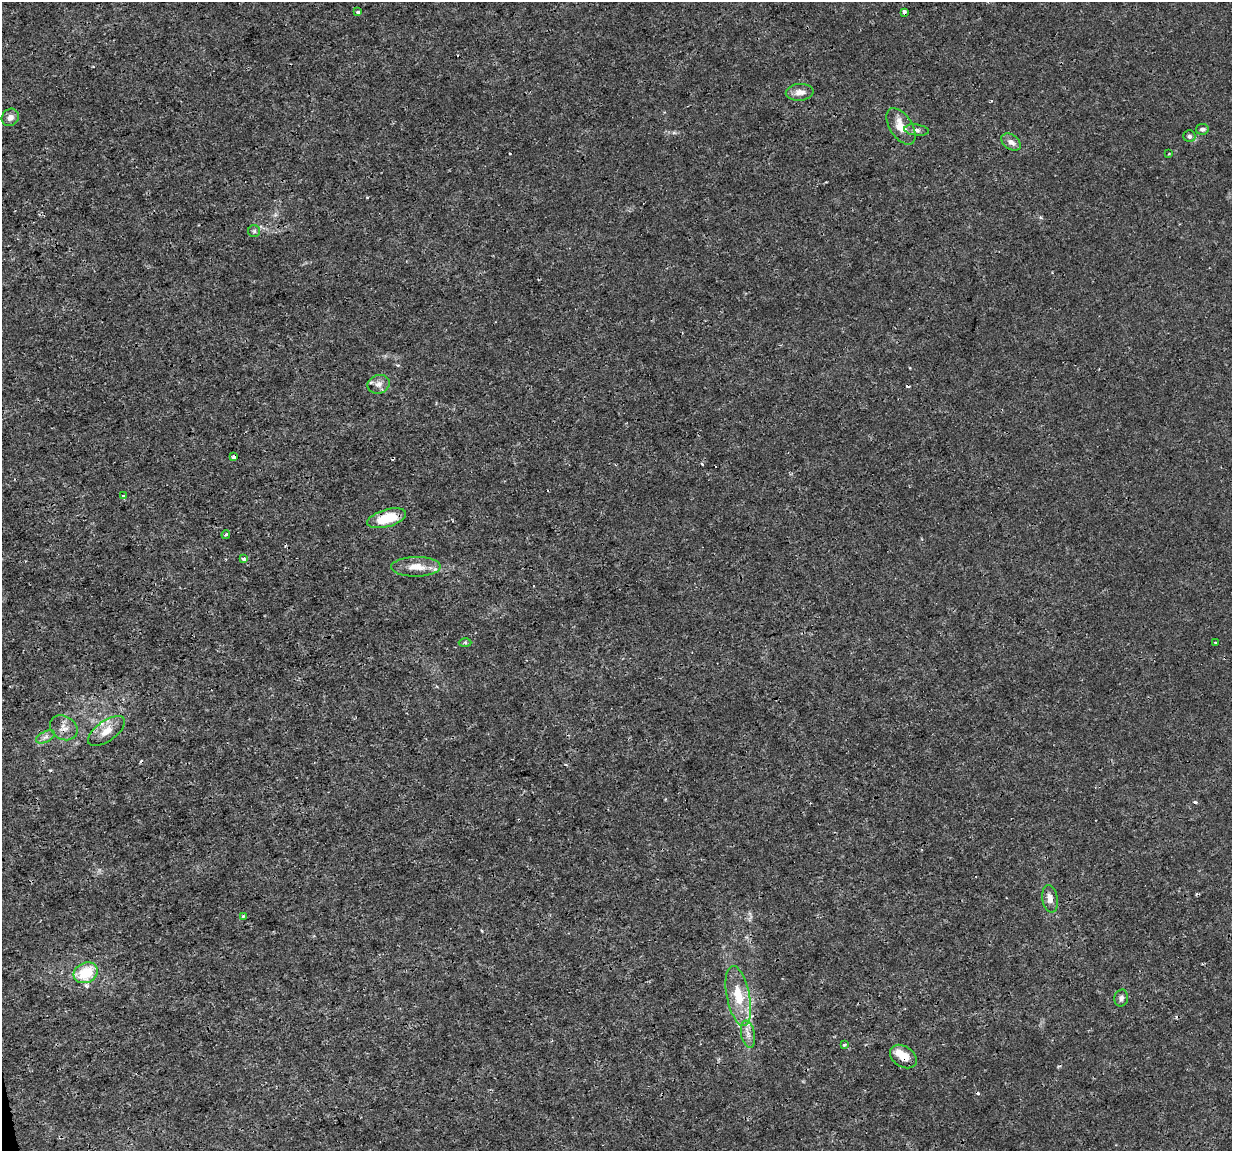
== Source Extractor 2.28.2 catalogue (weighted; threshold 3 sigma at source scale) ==
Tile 7 of 4 x 4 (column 3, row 2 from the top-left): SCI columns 2463-3692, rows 2376-3524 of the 4923 x 4703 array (HDU 1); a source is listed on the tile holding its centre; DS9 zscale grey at full resolution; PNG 1234 x 1153 px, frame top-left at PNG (2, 2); each listed source drawn as its Kron ellipse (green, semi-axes under 4 px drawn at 4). Shown black and unused: <1% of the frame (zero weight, under 3 of 4 exposures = <1% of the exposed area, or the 3 px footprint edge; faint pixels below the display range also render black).
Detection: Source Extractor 2.28.2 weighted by HDU 2 'WHT'; one run over the whole footprint, this tile lists its part. Background 0.00291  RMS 8.1e-04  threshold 0.00363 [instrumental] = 3 sigma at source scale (4.5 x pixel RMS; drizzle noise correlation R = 1.50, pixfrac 1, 0.0396/0.0396 arcsec/px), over >= 5 px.
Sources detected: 38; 6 cosmic-ray / hot-pixel residue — neither listed nor drawn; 1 inside a brighter listed object's ellipse — not listed separately; the other 31 listed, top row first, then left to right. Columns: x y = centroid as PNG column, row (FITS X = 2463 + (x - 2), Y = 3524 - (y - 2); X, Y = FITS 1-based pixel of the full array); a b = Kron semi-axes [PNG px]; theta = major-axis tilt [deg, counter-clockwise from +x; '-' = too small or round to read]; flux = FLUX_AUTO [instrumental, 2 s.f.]
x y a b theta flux
358 12 4 3 - 0.24
904 12 4 3 - 0.44
800 92 14 8 4 0.61
10 117 9 8 - 0.45
901 126 20 11 -57 1.3
1202 129 6 5 - 0.24
917 130 12 5 -7 0.3
1189 136 6 6 - 0.22
1011 142 11 7 -36 0.44
1168 154 3 2 - 0.069
254 231 6 6 - 0.15
379 384 11 9 18 0.48
234 457 4 3 - 0.47
124 496 3 3 - 0.43
387 518 20 8 16 2.5
226 535 4 3 - 0.11
244 559 3 3 - 0.31
416 567 25 10 1 1.2
465 642 6 4 -1 0.11
1216 643 3 3 - 0.11
64 728 15 11 -32 0.7
106 731 21 10 35 1.1
45 737 10 5 26 0.29
1050 899 14 7 -80 0.57
243 916 3 3 - 0.075
86 973 12 10 27 2.7
738 996 30 11 -79 2.4
1121 998 8 6 77 0.27
748 1034 14 7 -79 0.49
844 1045 3 3 - 0.13
903 1057 14 10 -34 1.1
Overlapping masked pixels (flux is a lower limit): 4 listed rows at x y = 904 12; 234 457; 387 518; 903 1057